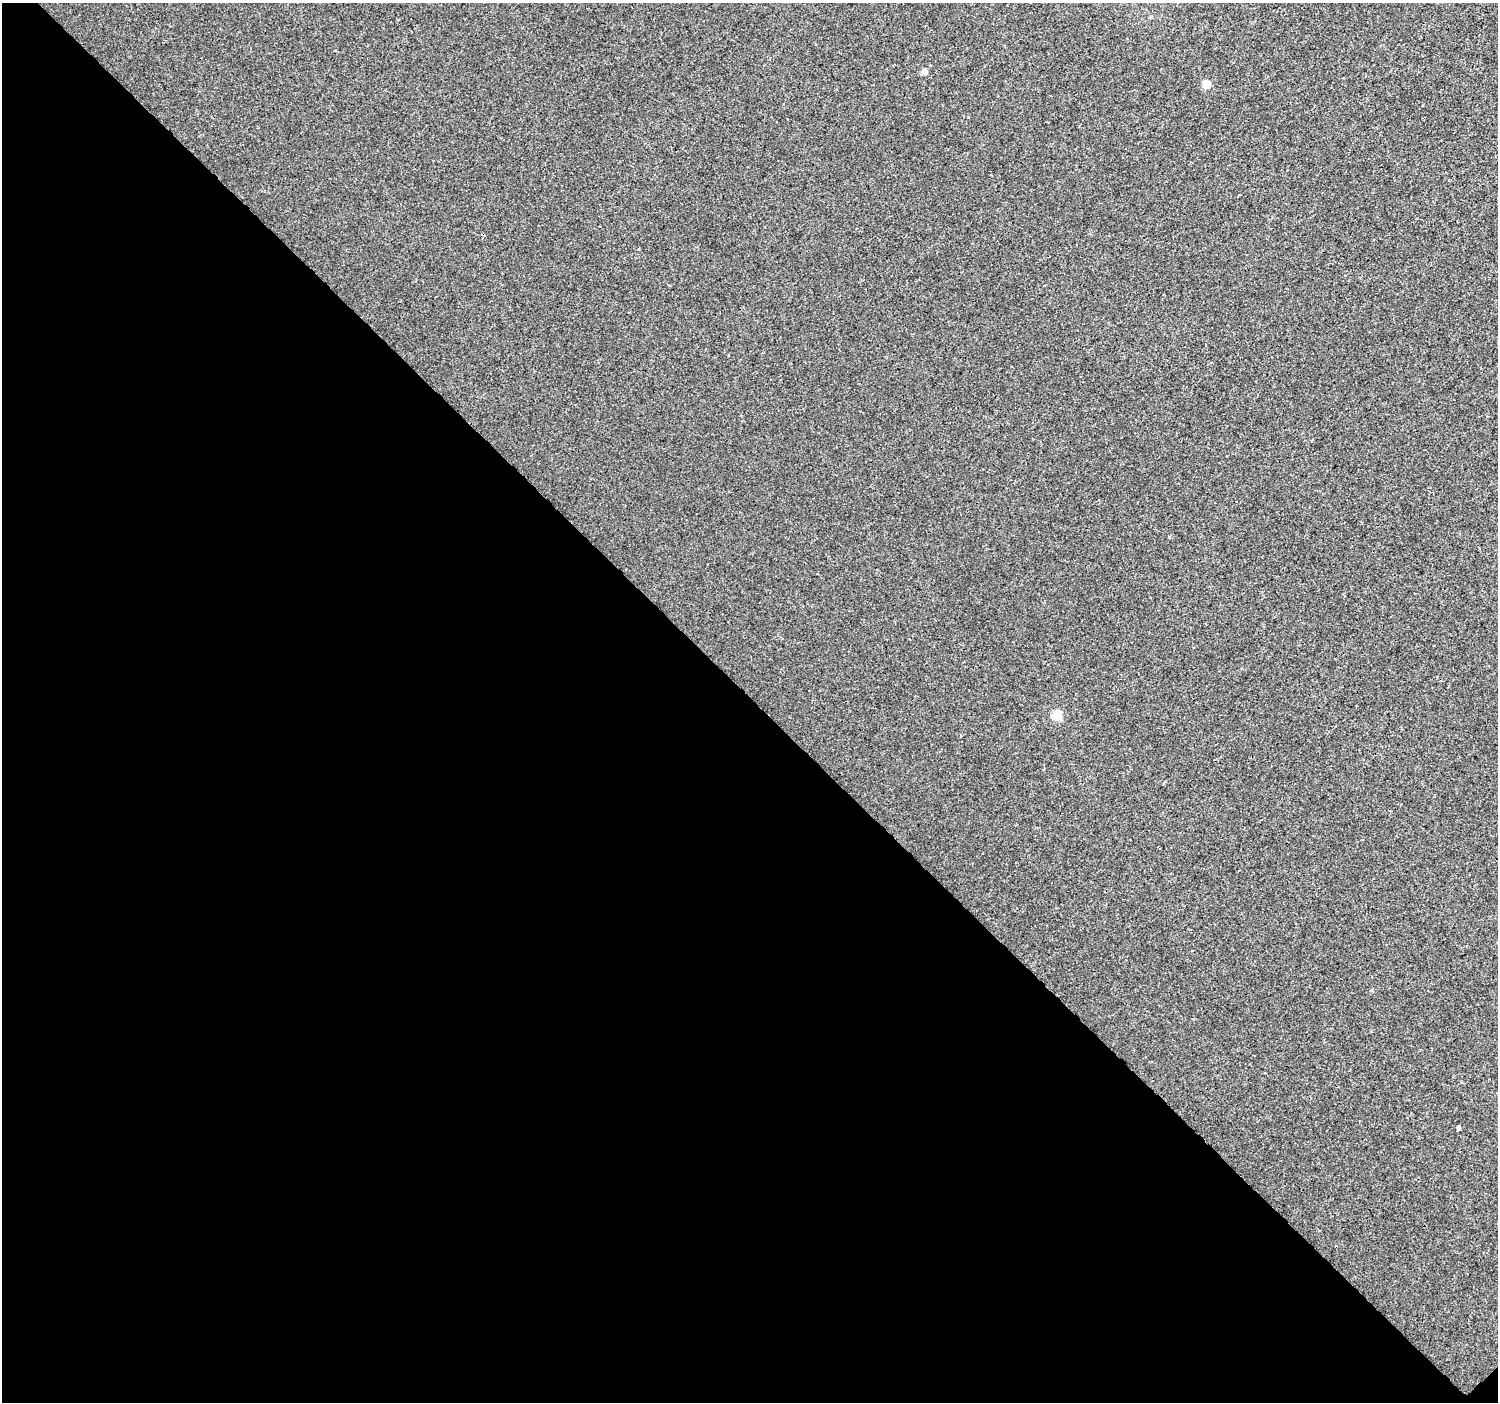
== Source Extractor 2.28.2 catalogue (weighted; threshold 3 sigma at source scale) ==
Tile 14 of 4 x 4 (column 2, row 4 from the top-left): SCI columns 1535-3030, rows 192-1591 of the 6066 x 6047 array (HDU 1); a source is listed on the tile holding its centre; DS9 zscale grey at full resolution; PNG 1500 x 1404 px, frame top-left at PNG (2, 3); no overlay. Shown black and unused: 50% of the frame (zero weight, under 3 of 4 exposures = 4% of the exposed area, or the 3 px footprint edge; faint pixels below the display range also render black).
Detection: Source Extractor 2.28.2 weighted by HDU 2 'WHT'; one run over the whole footprint, this tile lists its part. Background 2.01e-04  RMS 0.0026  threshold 0.0118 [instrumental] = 3 sigma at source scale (4.5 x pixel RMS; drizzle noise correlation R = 1.50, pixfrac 1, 0.0396/0.0396 arcsec/px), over >= 5 px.
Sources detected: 4; all 4 listed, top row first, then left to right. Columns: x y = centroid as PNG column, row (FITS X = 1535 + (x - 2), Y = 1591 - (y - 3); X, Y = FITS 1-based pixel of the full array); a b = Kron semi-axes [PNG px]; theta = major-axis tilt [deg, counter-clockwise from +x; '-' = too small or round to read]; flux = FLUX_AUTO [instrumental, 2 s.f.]
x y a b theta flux
924 71 5 5 - 1.8
1206 84 5 5 - 5
1057 715 6 5 - 11
1459 1127 4 3 - 0.58